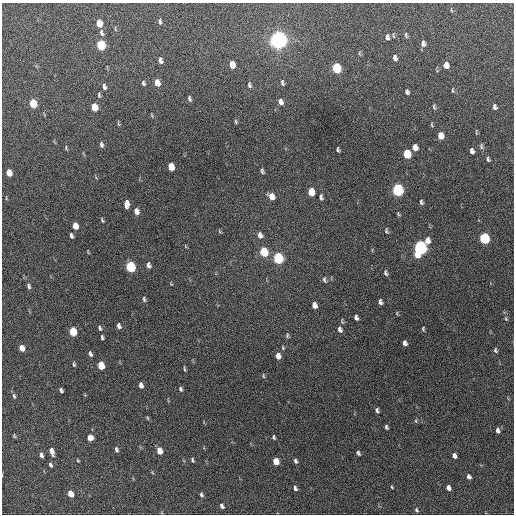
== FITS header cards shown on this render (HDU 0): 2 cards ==
NAXIS1  =                  512 / Axis length
NAXIS2  =                  512 / Axis length

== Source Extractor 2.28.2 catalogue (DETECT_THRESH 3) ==
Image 512 x 512 px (HDU 0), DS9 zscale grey, 1 PNG px = 1 image px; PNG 516 x 516 px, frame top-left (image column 1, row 512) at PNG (2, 3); no overlay
Background 324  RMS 18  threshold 53.1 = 3 sigma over >= 5 px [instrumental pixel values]
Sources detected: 128; all 128 listed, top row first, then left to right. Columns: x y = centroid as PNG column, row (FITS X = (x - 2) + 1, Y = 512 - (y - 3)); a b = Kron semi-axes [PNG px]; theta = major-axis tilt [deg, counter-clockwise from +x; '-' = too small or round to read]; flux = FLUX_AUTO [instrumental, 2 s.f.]
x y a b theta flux
451 10 6 3 -71 1200
160 21 7 4 -86 2200
99 23 6 5 - 22000
101 33 9 5 -73 3300
406 35 8 4 -73 2000
387 37 7 5 -87 3700
278 40 7 6 - 910000
423 43 7 5 -86 4000
101 45 6 5 - 77000
359 53 6 4 89 1500
395 58 6 4 -76 3900
160 60 6 4 -76 3800
232 65 6 5 - 13000
446 65 6 5 - 10000
337 68 7 5 -77 74000
143 83 6 4 -68 2200
157 83 6 4 -75 13000
282 83 8 5 -78 2400
249 85 8 5 -78 2600
104 86 7 4 -72 3600
453 90 6 3 -90 1200
407 92 5 4 - 2800
99 95 6 4 -77 1700
189 99 6 3 -78 2100
281 102 7 5 -74 6000
33 103 6 5 - 40000
94 107 6 5 - 24000
434 107 7 3 -78 1900
495 107 6 4 -80 3200
152 115 6 3 -81 1100
236 122 5 3 - 1500
118 123 9 2 -75 1300
432 125 7 3 -89 1300
476 132 9 2 -85 1200
441 136 6 5 - 14000
101 145 7 4 -81 2800
481 146 8 5 -83 2400
415 147 6 5 - 8700
66 148 6 4 -79 1500
338 150 5 3 - 1900
472 151 5 4 - 3800
407 154 6 5 - 44000
488 159 6 4 -73 2200
171 167 6 5 - 20000
262 171 6 4 -66 2300
9 173 6 4 -73 16000
398 190 7 5 -78 200000
311 192 6 5 - 25000
271 196 8 6 -53 10000
321 197 7 4 -82 3000
6 198 5 3 - 1100
421 202 6 4 -68 2300
127 204 7 4 89 7400
136 211 7 5 -76 6500
398 214 6 3 -50 1400
102 220 6 3 -64 1500
75 226 6 4 -73 14000
219 231 6 3 -70 1200
386 231 8 4 -86 1900
71 235 5 3 - 2800
260 235 8 6 -73 5100
484 238 6 5 - 100000
427 240 7 6 - 7500
420 248 8 6 82 330000
88 252 5 3 - 940
264 252 7 5 -73 44000
278 258 7 5 -72 120000
148 265 7 5 -75 3800
131 267 7 5 -71 98000
386 273 7 4 -71 2700
324 280 8 5 -72 2700
171 284 4 3 - 950
29 286 7 5 -72 2900
144 299 8 4 -81 2200
380 302 6 4 -76 3200
314 305 6 4 -72 6800
397 313 5 3 - 1200
356 317 5 4 - 3500
506 319 6 4 -65 1600
119 326 5 4 - 3800
100 328 6 4 -71 2200
340 329 8 6 -76 4100
423 329 5 3 - 1400
73 332 6 5 - 38000
287 335 8 5 90 2000
102 337 5 3 - 1900
405 343 5 4 - 4200
22 348 6 4 -67 11000
283 348 6 4 85 1500
495 350 6 4 -73 2000
90 354 6 4 -63 2800
278 356 6 5 - 7400
74 364 6 3 -84 1700
101 365 6 5 - 26000
184 369 9 3 -83 1800
263 376 6 4 -71 1500
141 385 5 4 - 5300
181 389 5 4 - 2200
61 390 5 3 - 2700
14 396 7 4 -78 2000
377 410 5 4 - 2400
147 418 6 4 -61 1300
416 421 5 3 - 1400
386 427 5 3 - 2200
498 430 6 4 -70 3600
14 436 5 3 - 1300
274 437 4 3 - 1800
90 438 6 5 - 10000
116 450 6 4 -80 2700
52 451 8 4 -74 7000
160 451 6 5 - 14000
358 453 5 3 - 2300
41 455 5 4 - 3200
454 456 5 4 - 4800
78 460 4 3 - 1100
192 460 5 3 - 1800
276 461 6 5 - 18000
295 461 5 4 - 2400
50 465 4 3 - 2200
2 475 4 3 - 920
469 476 6 4 -57 4000
392 487 4 3 - 1100
295 488 6 4 -62 2900
448 488 5 4 - 5000
71 494 5 4 - 16000
201 495 5 4 - 2400
222 506 6 4 -67 3300
416 510 6 5 - 2200
At the frame edge (FLAGS 8, measured only in part): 1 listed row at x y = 2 475